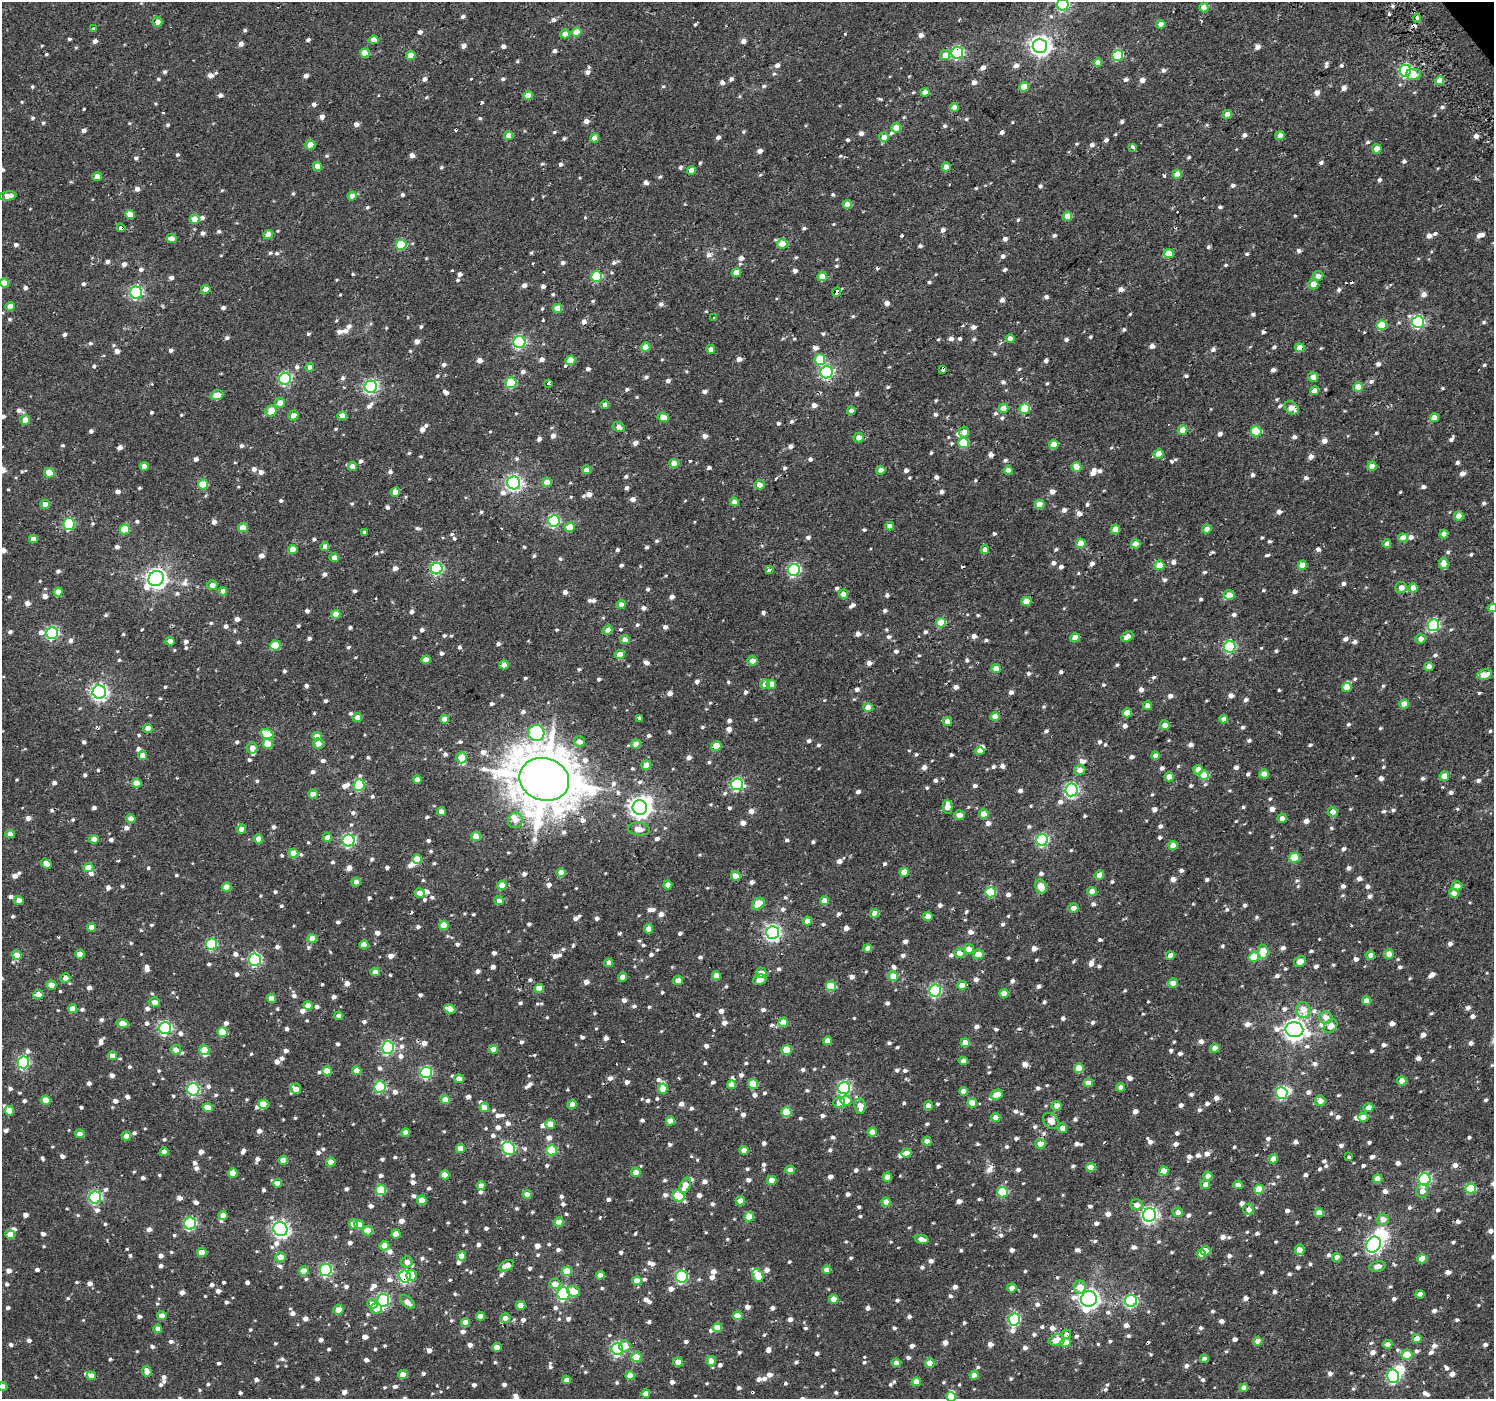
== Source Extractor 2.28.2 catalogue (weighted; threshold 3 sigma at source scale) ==
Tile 10 of 4 x 4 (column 2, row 3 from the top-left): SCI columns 1545-3036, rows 1627-3023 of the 6021 x 5949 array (HDU 1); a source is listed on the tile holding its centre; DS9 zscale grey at full resolution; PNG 1496 x 1401 px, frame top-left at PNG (2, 2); each listed source drawn as its Kron ellipse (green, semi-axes under 4 px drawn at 4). Shown black and unused: <1% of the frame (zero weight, under 2 of 3 exposures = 2% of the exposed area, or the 3 px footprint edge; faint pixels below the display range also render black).
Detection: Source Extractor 2.28.2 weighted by HDU 2 'WHT'; one run over the whole footprint, this tile lists its part. Background 0.00284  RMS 0.0057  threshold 0.0255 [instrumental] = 3 sigma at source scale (4.5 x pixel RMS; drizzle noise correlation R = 1.50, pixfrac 1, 0.0396/0.0396 arcsec/px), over >= 5 px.
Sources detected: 1860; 4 inside a brighter object's white glare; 31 cosmic-ray / hot-pixel residue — neither listed nor drawn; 17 inside a brighter listed object's ellipse — not listed separately; of the other 1808, all 500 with FLUX_AUTO >= 3.93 (the completeness limit of this list) listed and drawn (1308 fainter detections not listed), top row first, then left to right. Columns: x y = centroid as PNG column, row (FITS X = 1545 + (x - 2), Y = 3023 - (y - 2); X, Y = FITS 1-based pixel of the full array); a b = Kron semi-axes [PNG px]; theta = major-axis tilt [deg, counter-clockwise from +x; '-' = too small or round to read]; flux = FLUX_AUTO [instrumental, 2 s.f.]
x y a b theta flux
1063 5 6 5 - 74
1204 7 5 4 - 9.3
1417 18 4 3 - 5.2
157 22 5 4 - 4.8
1161 24 4 4 - 4.4
93 28 3 3 - 4
576 32 5 4 - 9.8
565 34 5 4 - 5
374 40 4 4 - 7.9
1040 46 7 7 - 330
365 53 5 4 - 14
957 53 6 6 - 85
411 55 4 4 - 8.3
945 55 5 5 - 6.5
1118 55 5 5 - 39
1098 63 4 4 - 5.2
1405 71 6 5 - 80
1413 74 7 5 -6 8.7
1439 81 4 4 - 8.8
1024 87 5 4 - 9.4
925 92 4 4 - 5.8
528 95 4 4 - 8.7
954 107 4 4 - 6.4
1227 114 4 4 - 4.9
896 128 5 5 - 7.4
509 136 4 4 - 7
1280 136 5 4 - 4.4
884 137 5 4 - 6
595 138 4 4 - 4.5
310 145 5 4 - 8.9
1133 147 4 3 - 5
1377 149 4 4 - 10
317 166 5 4 - 5.3
946 167 4 4 - 4
691 170 4 4 - 5
1177 174 4 4 - 7.7
97 177 5 4 - 5
8 196 8 4 8 5.5
352 196 4 4 - 4.1
847 204 4 4 - 6.5
130 214 5 4 - 8.8
1067 216 5 4 - 8.5
195 219 5 4 - 7.2
121 228 4 4 - 7.5
268 234 5 4 - 6.4
172 239 5 4 - 4.6
782 244 5 5 - 11
401 245 5 5 - 32
1169 254 5 4 - 10
736 273 5 4 - 9.2
597 276 5 5 - 43
822 276 5 4 - 7.7
1318 276 5 4 - 4
4 283 5 4 - 8.1
1313 284 5 5 - 5.6
206 289 4 4 - 5.6
136 292 6 6 - 95
837 292 5 4 - 12
10 306 4 4 - 4.6
557 308 5 4 - 8
714 318 4 3 - 6
1418 322 6 6 - 78
1382 325 5 5 - 20
1010 339 4 4 - 4.2
519 342 6 6 - 86
645 347 5 4 - 8.3
1300 348 5 4 - 7.9
711 349 4 4 - 4
570 360 5 4 - 12
820 360 5 5 - 21
310 367 4 4 - 4.6
943 369 4 3 - 5.8
826 372 6 6 - 100
1313 377 5 4 - 5.3
285 379 6 6 - 85
511 383 5 5 - 35
549 383 3 3 - 7.2
371 387 6 6 - 120
1358 387 5 4 - 8.5
1314 391 5 4 - 4.7
217 395 6 4 20 7.6
280 403 5 5 - 6.3
605 405 4 4 - 3.9
1003 408 5 4 - 8
1291 408 8 5 -35 5.8
1025 409 5 5 - 29
271 411 6 5 - 9.4
851 411 4 4 - 4.2
293 415 5 5 - 4.3
342 416 4 4 - 6.2
663 417 6 4 -13 8.6
1434 418 4 4 - 7.7
25 420 5 4 - 6.4
619 427 6 4 -31 4.4
1182 430 5 4 - 8.7
1256 431 5 5 - 29
964 432 5 5 - 4.2
858 437 5 5 - 4.4
963 443 5 5 - 25
1054 444 4 4 - 8.1
1159 454 5 5 - 8
674 463 4 4 - 8.8
144 466 4 4 - 4.5
352 466 4 4 - 5
1372 466 4 4 - 7
1076 467 5 4 - 10
586 470 4 4 - 5.6
881 470 4 4 - 5.5
1008 471 4 4 - 4.9
49 473 5 4 - 9.2
547 482 4 4 - 8.2
514 483 6 6 - 160
203 484 5 5 - 20
759 485 5 4 - 5.6
395 492 5 4 - 5.8
734 502 4 4 - 4.1
45 504 5 4 - 5.2
1039 504 5 4 - 10
1459 516 5 4 - 8.7
554 521 6 5 - 75
69 524 6 5 - 49
890 526 4 4 - 4.7
569 527 5 4 - 9.2
243 528 5 4 - 8.2
125 529 5 5 - 17
1115 529 5 4 - 7.9
1207 529 5 4 - 4.3
365 532 4 3 - 5.6
1444 534 4 4 - 5.3
1403 538 5 4 - 7.1
33 539 4 4 - 4.1
1081 543 5 4 - 10
1135 544 5 4 - 6.6
1387 544 4 4 - 4.1
325 547 4 4 - 4.9
293 549 4 4 - 7.4
985 550 4 4 - 4.2
334 558 4 4 - 5.3
1444 563 6 4 -77 9.1
1159 565 5 5 - 8.7
1302 565 4 4 - 8.3
437 568 6 6 - 74
769 570 4 3 - 5.8
794 570 6 6 - 81
156 578 8 7 - 350
212 585 5 5 - 5.5
1401 588 6 5 - 4.9
1413 588 5 4 - 8
223 591 4 4 - 4
58 592 4 4 - 6.5
843 594 4 4 - 5.3
1229 595 5 4 - 5.3
1026 601 5 4 - 8.5
621 605 4 4 - 4.9
1492 608 4 4 - 7.4
336 614 4 4 - 7.4
941 623 5 4 - 11
1433 625 6 5 - 70
608 630 4 4 - 6.5
52 633 6 6 - 80
1127 637 6 4 28 4.9
1075 638 5 4 - 8.4
1421 639 5 4 - 4.8
625 640 5 4 - 4.6
170 641 4 4 - 4.2
275 645 5 5 - 15
1230 647 6 5 - 68
620 654 5 4 - 5.8
426 660 5 4 - 6.3
752 661 5 4 - 5
504 665 4 4 - 5
1429 667 4 4 - 5.2
996 669 4 4 - 9.3
1484 675 8 5 15 9.2
765 684 5 4 - 6.2
771 684 5 4 - 8.4
1347 687 5 4 - 8.8
99 692 7 6 - 200
1404 704 4 4 - 7.6
1148 706 4 4 - 5.1
868 707 5 4 - 8.5
1127 713 5 4 - 8.6
995 717 4 4 - 6.1
357 718 5 5 - 4.4
639 718 4 4 - 4
444 719 4 4 - 6.1
1224 719 4 4 - 4.6
947 721 5 5 - 4.5
1165 725 5 4 - 5.3
148 728 5 4 - 6.2
536 733 8 8 - 93
267 734 6 5 - 19
317 736 4 4 - 8.1
579 742 5 5 - 4.5
268 744 5 5 - 9.5
318 744 5 5 - 5.3
636 744 5 4 - 5.9
716 746 5 4 - 13
252 748 5 5 - 4.4
980 751 4 4 - 4.1
142 756 4 4 - 4.8
1155 756 4 4 - 4.9
462 758 5 5 - 8
646 765 5 4 - 6.7
1080 770 5 5 - 4.8
1198 770 5 4 - 6.9
1264 774 5 4 - 5.6
1204 775 5 4 - 13
1444 776 5 4 - 6.6
1169 777 4 4 - 8
544 779 25 21 -17 3200
417 780 4 4 - 4
137 783 5 4 - 8.3
737 784 6 6 - 79
359 785 6 5 - 39
1071 790 6 6 - 130
313 794 5 4 - 6
640 807 7 7 - 380
948 807 7 5 -88 6.4
441 811 4 4 - 4.1
1333 812 5 4 - 5
984 814 4 4 - 8
959 815 5 4 - 4.7
1282 818 5 4 - 4
131 819 4 4 - 6
515 820 8 7 - 4.6
241 829 4 4 - 5
639 829 11 6 -7 5.5
10 834 4 4 - 4.8
476 836 5 4 - 7.3
327 837 4 4 - 4.3
94 839 5 4 - 5
259 839 4 4 - 5.8
1042 840 6 6 - 75
349 841 6 6 - 91
1173 845 4 4 - 7.9
293 853 5 4 - 9
1294 858 5 5 - 22
417 859 5 5 - 8.9
46 863 6 4 -35 4.4
88 868 5 4 - 9.2
561 872 5 4 - 7.6
904 872 4 4 - 8.4
1099 875 5 4 - 4.4
736 876 5 4 - 9
356 882 4 4 - 4.1
502 885 4 4 - 8.7
668 885 4 4 - 5.1
1041 886 7 5 -67 11
1457 886 5 4 - 4.2
227 887 5 4 - 8.6
1092 891 4 4 - 7.8
991 892 5 5 - 33
420 893 5 4 - 4.4
1454 893 5 4 - 4.8
19 900 5 4 - 4.7
499 901 4 4 - 4.4
824 901 4 4 - 6.6
758 904 7 5 40 15
1073 908 5 4 - 4.7
875 913 4 4 - 7.1
928 917 4 4 - 7.3
807 921 4 4 - 5.4
444 925 5 4 - 12
91 927 4 4 - 4.7
648 929 4 4 - 4.4
773 932 6 6 - 170
312 938 5 4 - 9.7
212 944 5 5 - 46
364 945 4 4 - 6.1
868 948 4 4 - 4.5
969 949 5 5 - 5
1263 952 7 5 -84 14
959 953 5 5 - 5
80 954 4 4 - 7.2
978 954 5 5 - 7.5
1389 954 5 4 - 5.7
17 955 5 4 - 7.8
1370 955 5 4 - 4.3
1170 956 4 4 - 4.3
1254 957 5 4 - 16
255 960 6 6 - 82
1300 961 6 5 - 5.1
609 963 4 4 - 4.5
375 972 4 4 - 6
761 973 5 5 - 5.2
716 976 4 4 - 5.1
893 976 5 5 - 8.6
622 977 4 4 - 5.8
65 978 5 4 - 4.3
678 980 5 4 - 4.2
760 980 7 5 16 5.6
1173 983 5 4 - 5
51 985 5 4 - 7.1
962 985 5 4 - 6.4
831 986 5 5 - 21
539 988 4 4 - 8.7
935 990 6 6 - 80
1004 993 4 4 - 7.3
38 994 5 5 - 4.8
271 999 4 4 - 8.6
1366 1001 4 4 - 6.6
154 1002 5 5 - 4.5
308 1005 5 4 - 5.4
72 1009 4 4 - 6.3
450 1009 6 4 -21 7.7
1303 1010 8 7 - 9.2
339 1016 4 4 - 4.1
1326 1018 6 6 - 5.4
783 1022 5 4 - 8.8
122 1024 6 4 -10 7.1
1330 1026 8 6 46 5.7
165 1028 6 6 - 95
1294 1030 9 7 -9 410
223 1032 5 4 - 15
828 1041 4 4 - 6.5
965 1043 4 4 - 8.2
388 1047 6 6 - 85
1215 1048 5 4 - 4.7
493 1049 4 4 - 6.4
176 1050 5 5 - 4.8
204 1050 5 5 - 9.3
787 1050 5 5 - 17
112 1056 4 4 - 6
963 1061 4 4 - 4.1
23 1062 6 6 - 70
1079 1068 5 5 - 12
327 1071 5 4 - 11
357 1071 4 4 - 6.8
426 1072 6 5 - 70
459 1079 5 4 - 4.1
1402 1081 4 4 - 6.5
1088 1083 4 4 - 6.1
753 1084 5 5 - 18
731 1085 4 4 - 5.5
380 1087 6 5 - 45
1121 1087 4 4 - 4
663 1088 5 5 - 9.1
844 1088 6 6 - 86
193 1089 6 6 - 85
296 1089 5 5 - 5
963 1091 4 4 - 4.8
1282 1093 6 5 - 68
997 1095 6 5 - 9.6
46 1100 5 4 - 9.4
445 1100 5 4 - 8.1
846 1101 5 5 - 9.7
1320 1101 5 5 - 6
839 1102 6 5 - 4.4
972 1103 5 4 - 8.8
263 1104 5 4 - 13
572 1104 4 4 - 6.3
860 1106 7 5 -82 5.5
928 1106 4 4 - 5
1057 1106 5 4 - 5.6
484 1107 5 4 - 5.5
1368 1107 5 4 - 4
208 1108 5 4 - 6.9
9 1111 5 4 - 8.5
786 1112 5 5 - 20
995 1117 5 4 - 5.7
1363 1117 5 4 - 7.4
670 1121 5 4 - 9.5
1051 1121 9 6 -46 5.3
550 1124 5 4 - 7.2
1062 1128 5 4 - 4.9
405 1132 4 4 - 4.5
872 1132 4 4 - 6.8
80 1134 5 4 - 4.7
126 1136 5 4 - 4.6
927 1141 4 4 - 4.1
1040 1144 5 4 - 8.5
460 1149 4 4 - 8.7
509 1149 7 6 - 69
551 1150 5 5 - 24
744 1150 4 4 - 5.2
164 1152 4 4 - 4.7
907 1153 5 4 - 4.9
1349 1157 3 3 - 5.9
1273 1159 5 4 - 5.6
283 1160 4 4 - 6.6
331 1162 5 4 - 5.9
1091 1167 4 4 - 7.9
790 1170 4 4 - 4.7
1164 1171 5 4 - 8.2
636 1172 5 4 - 6.3
233 1173 4 4 - 7.3
445 1175 4 4 - 8.7
1208 1176 4 4 - 5.1
887 1177 5 4 - 7
1378 1179 5 4 - 7.2
1424 1179 6 6 - 81
772 1180 5 4 - 7.9
278 1183 4 4 - 5.4
1205 1184 5 4 - 4.9
481 1185 4 4 - 4
685 1185 8 5 64 9.1
1238 1185 5 4 - 5.5
1259 1189 5 4 - 15
1471 1189 5 5 - 31
381 1190 5 5 - 24
1422 1191 7 6 - 4.5
1002 1192 5 5 - 31
527 1194 4 4 - 5
678 1196 6 5 - 24
95 1197 6 6 - 85
422 1200 5 4 - 8.8
740 1201 5 4 - 6.2
886 1202 4 4 - 6.1
1136 1205 6 5 - 4.5
1249 1209 6 5 - 4.5
1178 1212 5 5 - 4.4
1319 1213 5 4 - 8.4
223 1215 4 4 - 5.6
1149 1215 6 6 - 190
749 1217 5 4 - 8.8
1383 1219 6 5 - 4.7
559 1222 5 4 - 8.8
190 1224 6 6 - 84
353 1224 5 4 - 7.5
359 1225 5 4 - 7.8
280 1229 7 6 - 200
368 1231 5 4 - 14
10 1234 5 4 - 7.2
396 1234 4 4 - 7.9
922 1239 7 4 -13 4.7
1373 1245 8 7 - 160
384 1246 5 4 - 6.9
1300 1250 5 4 - 8.3
1205 1251 5 4 - 12
202 1252 4 4 - 8
1201 1254 5 4 - 8.7
462 1256 4 4 - 8.1
280 1257 5 5 - 6.6
1337 1257 4 4 - 4.1
1422 1259 5 4 - 8.5
407 1262 6 5 - 4.6
506 1266 8 5 24 6.4
1377 1266 8 5 11 4.1
326 1270 6 6 - 78
827 1270 4 4 - 5.5
304 1271 5 4 - 8.1
567 1271 5 5 - 15
600 1275 4 4 - 4.4
758 1275 7 5 -65 11
412 1276 5 5 - 8.5
682 1276 6 6 - 80
405 1277 6 6 - 79
637 1281 4 4 - 7
555 1284 5 5 - 6.2
1080 1287 6 6 - 9.2
1012 1288 5 4 - 3.9
573 1291 6 5 - 9.1
564 1294 6 6 - 72
1420 1294 4 4 - 4.4
834 1299 4 4 - 8.2
1089 1299 8 7 - 310
383 1300 6 6 - 86
1131 1301 6 6 - 81
408 1302 9 5 -42 5.2
372 1304 5 4 - 4.7
521 1305 5 4 - 6.3
376 1308 6 5 - 6.3
338 1310 5 4 - 8.2
162 1316 5 4 - 5.6
480 1316 4 4 - 5
737 1316 5 4 - 8
505 1318 5 5 - 4.4
1014 1320 6 5 - 66
465 1322 4 4 - 5.8
717 1328 5 4 - 10
158 1329 4 4 - 4.1
1066 1334 4 4 - 4.7
1417 1339 4 4 - 5.4
1057 1340 8 5 13 8.7
1258 1341 5 4 - 5.1
1066 1342 5 4 - 6.9
1388 1344 4 4 - 5
625 1346 6 5 - 6.5
497 1347 4 4 - 5.9
617 1349 6 6 - 97
1407 1355 5 5 - 8.5
636 1357 5 4 - 12
1204 1359 4 4 - 4
711 1361 5 4 - 5.9
678 1362 5 4 - 6.8
896 1363 4 4 - 4.7
930 1363 4 4 - 8
147 1371 5 4 - 4.6
403 1374 4 4 - 7.1
974 1375 4 4 - 6.1
91 1376 5 4 - 4.9
630 1376 5 4 - 8.2
1393 1376 7 6 - 81
567 1380 4 4 - 4.5
916 1382 5 4 - 7.1
2 1386 5 4 - 6.6
1244 1388 4 4 - 4.5
646 1393 4 4 - 4.2
951 1397 5 5 - 9.1
Overlapping masked pixels (flux is a lower limit): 16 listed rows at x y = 157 22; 957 53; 595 138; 121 228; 837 292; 1300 348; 943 369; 1256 431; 514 483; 156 578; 716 746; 544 779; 212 944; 405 1277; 383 1300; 376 1308
Isophote crosses this tile's border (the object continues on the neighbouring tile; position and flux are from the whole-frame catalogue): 5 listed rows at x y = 1063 5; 4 283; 1492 608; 2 1386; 951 1397